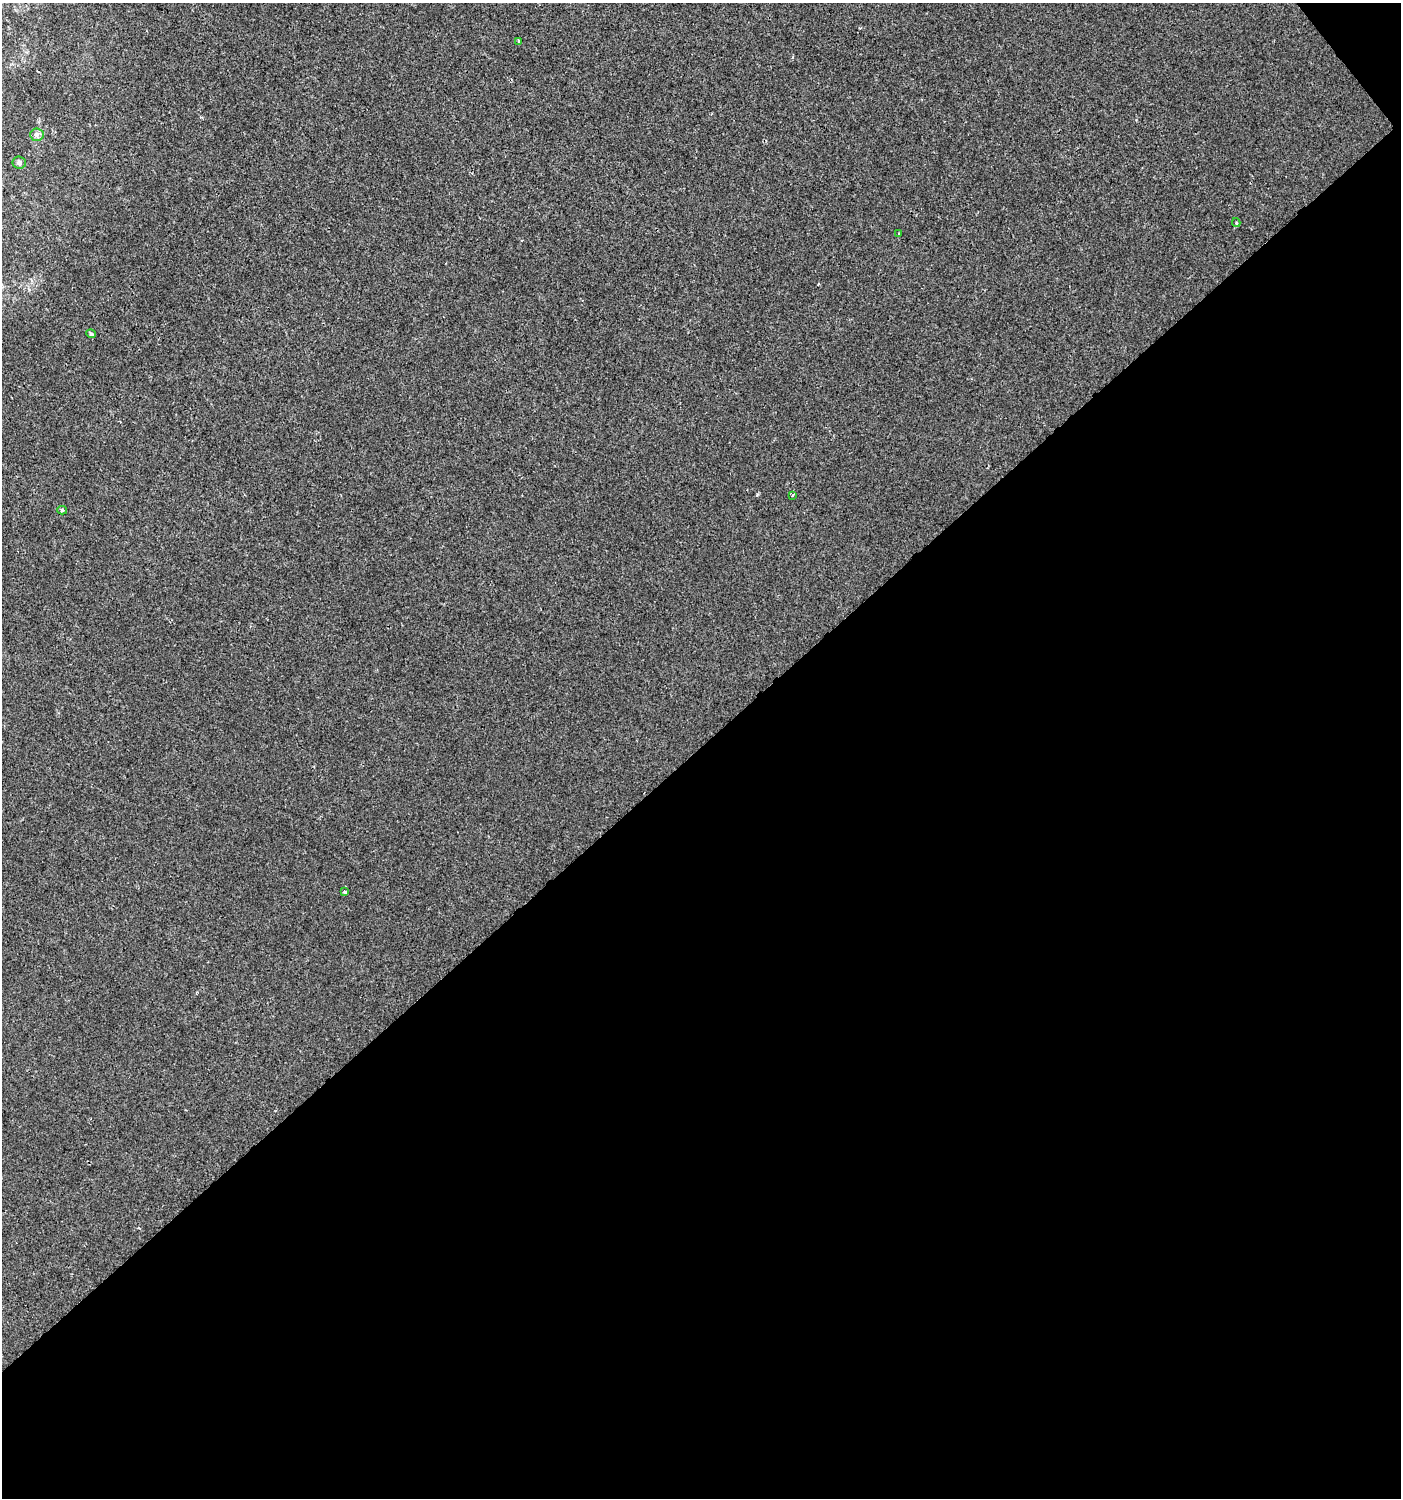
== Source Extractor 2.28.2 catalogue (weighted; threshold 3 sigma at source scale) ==
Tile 4 of 2 x 2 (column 2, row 2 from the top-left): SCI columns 1497-2895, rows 1-1496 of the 2973 x 2992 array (HDU 1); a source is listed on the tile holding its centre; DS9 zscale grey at full resolution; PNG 1403 x 1500 px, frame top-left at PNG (2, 3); each listed source drawn as its Kron ellipse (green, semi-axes under 4 px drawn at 4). Shown black and unused: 51% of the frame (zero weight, under 2 of 3 exposures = <1% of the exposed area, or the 3 px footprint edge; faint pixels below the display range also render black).
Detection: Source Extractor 2.28.2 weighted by HDU 2 'WHT'; one run over the whole footprint, this tile lists its part. Background -6.51e-05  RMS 0.0041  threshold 0.0183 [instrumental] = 3 sigma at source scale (4.5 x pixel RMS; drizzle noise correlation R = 1.50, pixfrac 1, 0.0396/0.0396 arcsec/px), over >= 5 px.
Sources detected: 9; all 9 listed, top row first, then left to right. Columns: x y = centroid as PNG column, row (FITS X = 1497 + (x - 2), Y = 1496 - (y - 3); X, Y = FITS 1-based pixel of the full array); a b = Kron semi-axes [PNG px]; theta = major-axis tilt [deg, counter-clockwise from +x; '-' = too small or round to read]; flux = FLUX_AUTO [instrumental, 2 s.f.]
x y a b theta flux
519 41 3 3 - 2
37 135 6 6 - 1.2
19 163 7 6 - 0.96
1236 222 4 4 - 0.42
899 234 3 2 - 0.44
91 334 5 3 - 0.95
792 495 4 3 - 0.57
62 510 5 4 - 0.78
345 892 3 3 - 0.66